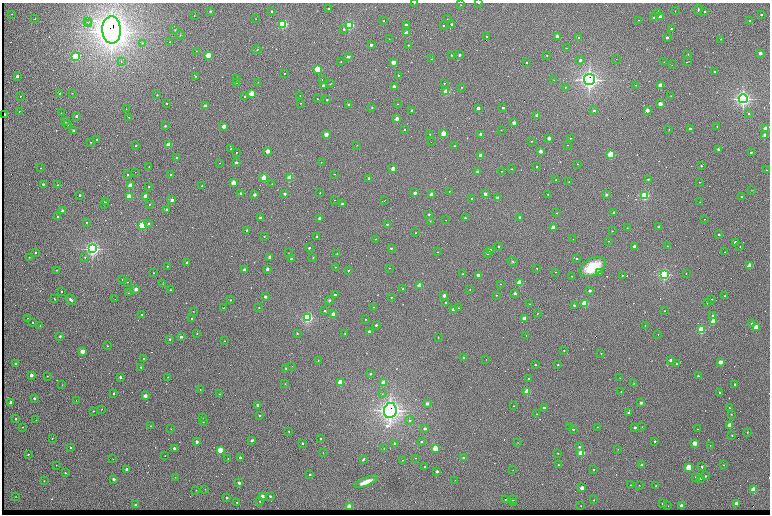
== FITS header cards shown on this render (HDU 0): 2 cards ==
NAXIS1  =                 1536 /fastest changing axis
NAXIS2  =                 1024 /next to fastest changing axis

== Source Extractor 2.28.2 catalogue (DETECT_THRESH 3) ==
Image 1536 x 1024 px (HDU 0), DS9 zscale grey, zoomed out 1/2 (1 PNG px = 2 x 2 image px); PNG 772 x 516 px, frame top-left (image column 1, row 1023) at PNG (2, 3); each listed source drawn as its Kron ellipse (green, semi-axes under 4 px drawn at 4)
Background 753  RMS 23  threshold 68.5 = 3 sigma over >= 5 px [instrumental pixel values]
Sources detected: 631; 94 cannot appear on this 1/2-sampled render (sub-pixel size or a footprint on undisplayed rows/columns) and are neither listed nor drawn; of the other 537, the 500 brightest by FLUX_AUTO listed and drawn (37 fainter detections omitted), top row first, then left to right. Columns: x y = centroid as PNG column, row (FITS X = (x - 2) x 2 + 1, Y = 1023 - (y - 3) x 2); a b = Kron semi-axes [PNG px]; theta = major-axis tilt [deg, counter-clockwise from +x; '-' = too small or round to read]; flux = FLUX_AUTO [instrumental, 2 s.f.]
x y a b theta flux
414 3 2 1 - 2.3e+03
479 3 2 1 - 5.3e+03
461 5 2 1 - 1.5e+03
329 9 2 2 - 1.1e+04
698 10 5 3 - 6.7e+03
210 11 3 3 - 5.1e+03
272 11 2 2 - 1.4e+04
675 11 2 1 - 1.4e+03
705 11 2 2 - 1.3e+04
658 12 4 2 - 5.0e+03
12 14 2 2 - 1.7e+03
761 14 2 2 - 1.1e+04
194 16 2 1 - 2.2e+03
660 16 2 2 - 4.8e+04
654 17 3 2 - 5.7e+03
35 19 2 2 - 4.7e+03
256 19 2 2 - 1.8e+03
447 19 2 1 - 2.6e+03
639 20 2 1 - 2.5e+03
383 21 2 2 - 2.7e+03
750 21 2 2 - 9.9e+03
87 22 2 2 - 4.3e+03
88 24 2 2 - 4.4e+03
283 24 3 3 - 8.2e+05
452 24 2 2 - 2.0e+04
349 25 3 3 - 8.2e+05
406 25 2 2 - 2.5e+04
444 25 2 2 - 5.7e+03
344 29 2 2 - 1.1e+04
672 29 2 2 - 2.2e+04
112 30 14 9 -87 8.0e+06
175 30 3 3 - 3.2e+03
407 33 2 2 - 1.2e+05
180 35 4 2 - 3.2e+03
487 36 2 2 - 5.1e+03
557 37 2 2 - 9.9e+04
579 37 2 2 - 1.1e+04
667 38 2 2 - 2.6e+04
389 39 2 1 - 2.2e+03
720 39 2 2 - 3.0e+03
170 42 2 2 - 2.9e+03
142 43 3 3 - 7.0e+03
371 45 2 2 - 3.3e+04
408 45 2 2 - 6.0e+03
566 48 2 1 - 1.9e+03
257 50 4 2 - 2.9e+03
196 51 2 2 - 1.5e+03
760 53 2 2 - 7.3e+04
688 54 3 2 - 2.2e+03
208 55 2 2 - 3.7e+05
452 55 2 2 - 9.7e+03
460 55 2 2 - 3.0e+04
547 55 2 2 - 4.1e+03
75 57 3 3 - 6.2e+05
348 57 2 2 - 2.7e+04
431 59 2 2 - 4.1e+03
616 59 2 1 - 3.9e+03
580 60 4 3 - 7.2e+03
341 61 2 1 - 3.0e+03
121 62 2 1 - 4.7e+03
393 62 2 2 - 1.4e+05
664 62 2 2 - 1.8e+03
687 62 3 1 - 3.2e+03
526 63 2 2 - 4.7e+03
672 65 2 2 - 1.7e+03
317 69 3 2 - 4.7e+05
715 72 2 2 - 1.2e+04
284 73 2 1 - 2.4e+03
398 75 2 2 - 6.9e+03
17 76 2 2 - 2.9e+04
195 76 3 2 - 3.3e+03
237 79 2 2 - 3.0e+03
322 80 2 1 - 2.9e+03
554 80 3 2 - 1.5e+03
589 80 5 5 - 2.4e+06
237 82 2 2 - 1.3e+04
258 82 2 2 - 2.1e+03
444 83 2 2 - 4.7e+03
330 84 4 2 - 2.6e+03
323 85 3 3 - 7.6e+03
636 85 2 2 - 2.9e+03
660 85 2 2 - 1.5e+05
394 87 2 2 - 8.6e+04
462 87 2 2 - 3.7e+03
565 87 3 3 - 4.2e+03
446 92 2 2 - 4.1e+05
72 93 2 1 - 1.5e+03
59 94 2 2 - 4.8e+03
252 94 2 2 - 3.6e+05
157 95 2 2 - 4.7e+03
20 96 2 1 - 2.5e+03
245 96 2 2 - 9.8e+03
300 96 2 1 - 1.7e+03
671 96 2 2 - 2.6e+03
317 99 2 2 - 3.5e+03
327 99 2 2 - 7.6e+03
743 99 4 4 - 1.7e+06
167 103 2 2 - 5.3e+03
301 103 2 2 - 2.3e+03
349 104 2 2 - 1.2e+04
398 104 2 1 - 2.2e+03
660 104 2 2 - 1.6e+05
205 106 2 2 - 7.2e+04
372 107 3 3 - 3.2e+03
478 108 2 2 - 4.3e+04
503 108 2 2 - 2.1e+04
126 109 2 1 - 2.1e+03
412 110 2 2 - 1.1e+04
594 110 2 2 - 1.8e+04
647 110 2 2 - 9.8e+04
19 111 2 2 - 5.6e+03
61 113 2 2 - 1.5e+03
749 114 2 2 - 5.4e+03
4 115 2 2 - 6.0e+04
76 116 2 2 - 2.0e+04
537 116 2 2 - 1.3e+05
129 117 2 1 - 2.1e+03
397 119 2 2 - 1.1e+05
65 121 2 2 - 9.4e+03
514 123 2 2 - 8.6e+04
68 125 2 2 - 1.9e+03
165 126 2 2 - 1.0e+04
224 126 2 2 - 1.0e+05
717 126 2 2 - 3.8e+03
669 129 3 2 - 2.3e+03
690 129 2 2 - 2.6e+04
766 129 2 2 - 2.4e+05
73 130 2 2 - 2.6e+04
404 130 2 2 - 5.7e+03
501 130 2 2 - 4.1e+03
430 134 2 1 - 2.7e+03
443 134 2 2 - 2.9e+05
481 134 2 2 - 9.8e+04
326 135 2 2 - 1.1e+05
765 135 2 2 - 1.8e+05
549 138 2 2 - 6.2e+04
570 138 2 2 - 2.5e+03
97 139 2 2 - 8.3e+03
531 141 2 2 - 2.8e+03
91 142 2 2 - 2.8e+03
431 142 2 1 - 2.6e+03
169 145 2 2 - 2.2e+05
357 145 3 2 - 2.0e+03
568 145 2 2 - 2.7e+03
136 146 2 2 - 1.2e+04
455 146 2 2 - 1.2e+04
231 149 2 2 - 4.6e+03
718 149 2 2 - 2.6e+04
267 151 2 2 - 1.0e+05
540 151 2 2 - 7.6e+04
751 152 2 2 - 1.4e+04
236 153 2 2 - 2.9e+03
611 154 3 2 - 5.6e+05
481 155 2 2 - 1.4e+05
176 157 2 2 - 6.2e+03
236 162 2 2 - 1.9e+04
321 162 2 2 - 1.8e+03
220 163 2 2 - 2.1e+03
578 164 2 2 - 2.3e+03
149 166 2 1 - 2.0e+03
701 166 2 2 - 5.8e+03
537 167 2 2 - 1.2e+04
41 168 2 2 - 5.5e+03
393 169 2 2 - 1.1e+05
512 169 2 2 - 3.3e+03
767 170 2 2 - 3.0e+03
501 171 2 2 - 1.9e+03
135 172 2 1 - 1.5e+03
478 172 2 2 - 5.6e+04
334 174 2 2 - 1.9e+03
127 175 2 2 - 8.1e+03
171 175 2 2 - 7.6e+03
264 178 2 2 - 3.7e+05
290 178 2 2 - 3.1e+05
369 178 2 2 - 2.4e+04
648 179 2 2 - 8.2e+03
556 180 2 2 - 5.4e+03
569 182 2 1 - 2.7e+03
699 182 2 1 - 2.0e+03
234 183 2 2 - 2.3e+05
43 184 2 2 - 2.1e+04
272 184 2 2 - 2.2e+03
58 185 2 2 - 9.7e+03
130 186 2 2 - 2.5e+05
202 186 2 2 - 3.5e+03
149 187 2 2 - 7.0e+03
752 190 3 2 - 1.6e+03
449 191 2 1 - 1.7e+03
320 192 2 2 - 2.0e+03
241 193 2 2 - 1.3e+04
415 193 2 2 - 4.1e+04
285 194 2 2 - 2.4e+04
485 194 2 2 - 5.1e+04
548 194 2 2 - 4.1e+03
80 195 2 2 - 1.2e+04
254 195 2 2 - 3.6e+04
432 195 2 2 - 1.2e+05
606 195 2 2 - 2.4e+04
146 196 2 2 - 1.6e+05
645 196 3 3 - 8.4e+05
129 197 2 2 - 3.6e+05
741 197 2 2 - 8.5e+03
497 198 2 2 - 3.1e+04
472 199 2 2 - 1.4e+04
172 200 2 2 - 6.7e+04
334 200 2 2 - 2.1e+03
105 201 2 2 - 1.4e+04
384 201 2 1 - 2.1e+03
700 202 2 1 - 2.1e+03
104 204 2 1 - 2.3e+03
149 204 2 2 - 5.1e+03
342 204 2 2 - 1.1e+04
167 210 2 2 - 4.7e+04
62 211 2 2 - 3.5e+04
614 212 2 2 - 2.5e+04
557 213 2 2 - 4.4e+03
429 214 2 2 - 1.1e+04
58 216 2 2 - 1.4e+04
519 217 2 2 - 1.3e+04
260 218 2 2 - 3.4e+04
465 218 2 2 - 6.3e+03
320 219 2 2 - 7.7e+04
704 219 2 1 - 2.2e+03
446 220 2 1 - 1.8e+03
430 221 2 2 - 3.2e+03
86 222 2 2 - 2.9e+03
149 223 3 2 - 1.1e+04
387 224 2 2 - 7.2e+03
142 225 3 3 - 7.3e+05
658 226 3 2 - 2.9e+03
553 228 2 2 - 1.6e+05
627 228 2 2 - 5.2e+03
247 230 2 2 - 1.6e+04
612 231 2 2 - 3.6e+03
416 233 2 2 - 3.0e+03
719 234 2 2 - 1.6e+04
264 236 3 2 - 2.6e+03
317 236 2 2 - 1.4e+04
375 239 2 1 - 2.1e+03
573 239 2 1 - 1.7e+03
608 241 2 2 - 3.0e+03
735 242 2 2 - 5.0e+04
499 246 2 2 - 8.7e+03
634 246 2 2 - 4.3e+04
667 246 2 2 - 4.6e+03
740 247 2 2 - 2.3e+03
309 248 2 2 - 9.2e+03
391 248 2 2 - 9.5e+03
92 249 4 4 - 1.4e+06
490 251 2 2 - 6.3e+04
35 252 2 2 - 8.7e+03
437 252 2 2 - 2.3e+03
725 252 2 2 - 4.5e+03
289 253 2 2 - 1.5e+03
488 253 2 2 - 1.6e+04
337 254 2 2 - 3.0e+03
29 257 2 2 - 2.5e+03
85 257 3 3 - 5.5e+03
270 257 2 2 - 3.5e+04
313 257 4 3 - 3.5e+03
577 258 2 2 - 5.5e+03
291 259 2 2 - 9.5e+03
187 262 2 2 - 9.9e+03
513 262 5 4 - 6.8e+03
167 266 2 2 - 3.1e+03
750 266 2 2 - 2.6e+05
335 267 2 2 - 2.9e+03
593 267 14 8 29 1.5e+05
389 268 2 2 - 2.2e+03
537 268 2 2 - 2.8e+03
267 269 2 2 - 3.4e+04
57 270 3 2 - 2.4e+03
244 270 2 2 - 4.5e+04
348 270 2 2 - 6.4e+03
555 272 2 1 - 1.8e+03
153 273 2 2 - 3.3e+03
599 273 2 2 - 9.5e+03
463 274 2 2 - 3.6e+03
686 274 2 2 - 2.2e+03
478 275 2 2 - 7.2e+04
622 275 2 2 - 4.2e+03
664 275 3 3 - 1.0e+06
571 276 2 1 - 2.3e+03
123 280 2 2 - 1.9e+04
127 282 2 2 - 2.6e+03
163 283 3 2 - 1.7e+03
520 283 2 2 - 3.8e+05
500 284 2 2 - 1.9e+03
420 286 2 2 - 2.6e+05
403 288 2 2 - 4.0e+03
136 289 2 2 - 8.4e+04
170 290 2 2 - 3.3e+03
470 290 2 1 - 2.0e+03
61 291 2 2 - 9.1e+03
590 291 2 2 - 4.0e+04
128 293 3 2 - 2.6e+03
515 293 2 2 - 3.8e+04
335 295 2 2 - 1.4e+04
496 295 2 2 - 4.0e+03
444 296 2 2 - 5.5e+04
725 296 2 2 - 5.7e+03
265 297 2 2 - 3.5e+04
391 297 2 2 - 5.2e+03
54 299 3 1 - 2.9e+03
115 299 2 1 - 1.8e+03
711 299 2 1 - 2.8e+03
71 300 6 4 -40 1.3e+04
230 300 2 2 - 5.2e+03
329 300 4 3 - 6.0e+03
446 302 2 2 - 8.4e+03
585 303 3 2 - 5.8e+05
707 303 2 2 - 7.7e+03
530 304 2 2 - 1.9e+03
574 305 2 2 - 1.3e+04
259 307 2 2 - 4.5e+03
373 307 2 2 - 2.8e+03
223 308 3 3 - 2.9e+03
458 308 2 2 - 3.3e+03
454 309 2 2 - 1.1e+05
193 311 2 2 - 1.8e+03
325 311 3 2 - 3.9e+03
665 311 2 2 - 3.5e+03
333 314 2 2 - 1.6e+05
537 314 3 2 - 2.9e+03
141 315 2 2 - 7.7e+03
713 316 2 2 - 2.5e+04
28 318 2 2 - 4.8e+03
192 318 2 2 - 5.0e+03
307 318 3 3 - 1.1e+06
524 318 2 2 - 1.4e+05
366 319 2 2 - 2.5e+03
713 321 2 2 - 3.6e+05
33 322 2 2 - 7.1e+03
751 323 3 3 - 3.9e+03
40 325 2 2 - 3.6e+03
376 325 2 2 - 1.1e+04
645 325 2 2 - 2.9e+03
756 327 2 2 - 3.7e+05
701 330 3 2 - 6.1e+05
369 331 2 2 - 2.5e+04
197 333 2 2 - 4.1e+03
297 333 2 2 - 6.0e+03
345 333 2 2 - 3.7e+03
658 334 2 1 - 1.6e+03
526 335 2 2 - 2.4e+03
60 336 4 3 - 7.2e+03
181 337 2 2 - 2.8e+04
438 338 2 1 - 1.8e+03
170 339 2 2 - 1.1e+04
224 341 2 2 - 2.5e+03
107 346 2 2 - 4.1e+03
564 350 2 2 - 3.9e+03
82 351 2 2 - 1.6e+05
601 353 2 2 - 3.8e+03
144 358 2 2 - 2.6e+03
464 358 2 2 - 1.0e+04
486 359 2 1 - 2.5e+03
318 360 2 2 - 3.2e+03
670 360 2 2 - 4.6e+04
720 362 2 2 - 1.6e+05
15 364 2 2 - 2.0e+04
676 364 2 2 - 6.7e+03
535 365 2 2 - 6.4e+03
558 365 2 2 - 8.8e+03
292 366 3 2 - 1.4e+03
141 367 2 2 - 8.8e+03
286 368 2 2 - 6.3e+03
370 374 2 2 - 8.9e+03
31 375 2 2 - 8.7e+04
47 376 3 2 - 2.9e+03
698 376 2 2 - 1.2e+04
120 377 2 2 - 2.6e+04
168 377 2 2 - 5.1e+03
620 378 2 2 - 2.2e+03
529 379 2 2 - 1.3e+04
340 382 2 2 - 3.7e+05
384 382 2 2 - 1.5e+05
633 383 3 2 - 2.2e+03
285 384 2 2 - 2.5e+03
735 384 2 2 - 1.3e+04
62 385 3 2 - 1.5e+03
200 389 2 2 - 1.9e+03
527 392 2 2 - 3.9e+05
621 392 2 2 - 1.7e+03
719 392 2 2 - 1.8e+04
114 393 2 2 - 1.2e+04
219 394 2 2 - 4.1e+03
382 394 3 3 - 3.0e+03
145 396 2 2 - 9.7e+04
34 398 2 2 - 2.7e+04
76 400 2 1 - 1.5e+03
11 402 2 2 - 4.3e+04
641 403 2 2 - 4.0e+04
427 404 2 2 - 3.9e+04
258 405 2 2 - 6.5e+04
514 406 2 2 - 2.7e+03
544 408 2 2 - 2.7e+04
729 408 3 2 - 2.5e+03
102 409 2 1 - 1.9e+03
390 410 7 6 - 3.2e+06
93 411 2 2 - 6.9e+03
628 413 2 2 - 1.8e+04
537 414 2 2 - 1.9e+03
731 414 2 2 - 5.2e+03
259 415 2 2 - 8.6e+03
202 417 2 2 - 4.6e+03
16 419 2 2 - 8.3e+03
36 420 2 2 - 2.0e+03
410 420 4 3 - 4.8e+03
203 422 2 2 - 5.5e+03
730 425 2 2 - 1.9e+05
150 426 2 2 - 3.4e+03
22 427 2 2 - 2.6e+03
570 427 2 2 - 1.5e+04
597 427 2 1 - 1.9e+03
635 427 2 2 - 3.6e+04
642 427 3 2 - 2.2e+03
171 429 2 2 - 3.2e+03
425 429 2 2 - 1.9e+04
573 429 2 2 - 8.2e+03
698 429 2 2 - 2.6e+03
289 431 2 2 - 3.8e+03
747 432 3 2 - 3.2e+03
732 435 2 2 - 3.4e+03
52 439 2 2 - 3.9e+03
321 439 2 2 - 8.9e+03
252 440 3 2 - 7.7e+03
421 441 2 2 - 8.8e+03
655 441 2 2 - 1.1e+04
197 442 2 2 - 4.8e+04
302 443 2 2 - 7.5e+03
395 443 2 2 - 1.4e+04
518 443 2 2 - 1.8e+03
695 443 2 2 - 1.9e+05
710 445 2 1 - 1.6e+03
70 447 2 2 - 1.5e+04
579 447 2 2 - 1.3e+04
174 448 2 2 - 3.5e+04
384 448 2 2 - 1.8e+03
435 448 2 2 - 3.8e+05
618 449 3 2 - 1.9e+03
220 450 2 2 - 3.1e+05
323 453 2 2 - 1.6e+03
558 453 2 2 - 2.3e+03
581 453 2 2 - 5.0e+05
28 454 2 2 - 9.2e+03
165 456 2 1 - 1.9e+03
228 458 2 2 - 3.3e+03
240 458 2 2 - 3.2e+04
415 458 2 2 - 2.0e+03
463 458 2 2 - 2.2e+04
113 459 2 1 - 1.8e+03
363 459 3 2 - 7.4e+03
402 460 3 2 - 2.4e+03
56 465 2 2 - 2.5e+03
558 465 2 2 - 6.5e+03
642 465 2 2 - 5.4e+04
723 465 2 2 - 4.2e+03
702 466 2 2 - 2.0e+04
425 467 2 2 - 1.5e+04
689 467 2 2 - 4.5e+05
126 469 2 2 - 5.3e+04
593 469 2 2 - 6.2e+03
513 470 2 1 - 2.1e+03
437 471 2 2 - 3.9e+04
65 473 2 2 - 8.2e+03
310 474 2 2 - 8.4e+03
706 476 2 2 - 1.4e+04
175 477 3 2 - 2.2e+03
696 477 2 2 - 9.4e+03
700 478 2 2 - 2.0e+04
114 479 2 2 - 5.4e+04
455 480 2 2 - 2.0e+03
44 481 2 2 - 4.9e+03
366 482 12 4 22 5.1e+04
239 483 2 2 - 3.7e+04
631 485 2 2 - 2.8e+03
639 485 2 2 - 1.5e+03
656 486 2 2 - 7.0e+03
582 488 3 3 - 2.1e+04
205 489 2 2 - 3.3e+03
196 490 3 2 - 2.6e+03
754 490 2 2 - 4.3e+05
262 496 2 2 - 8.4e+04
270 496 2 2 - 1.5e+04
16 497 2 2 - 1.7e+03
227 498 2 2 - 2.9e+04
505 499 2 2 - 5.8e+03
513 500 2 2 - 1.4e+04
594 500 2 2 - 3.5e+03
260 501 2 2 - 5.1e+03
237 502 2 2 - 6.4e+03
513 503 2 2 - 4.8e+03
736 503 2 2 - 7.8e+04
663 504 2 2 - 1.5e+04
135 505 2 2 - 1.4e+04
581 506 2 2 - 3.3e+03
668 506 2 2 - 1.6e+03
681 506 2 2 - 1.0e+05
349 507 2 2 - 2.6e+05
At the frame edge (FLAGS 8, measured only in part): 2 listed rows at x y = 414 3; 479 3
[37 fainter detections neither listed nor drawn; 94 sub-pixel or undisplayed-footprint detections neither listed nor drawn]